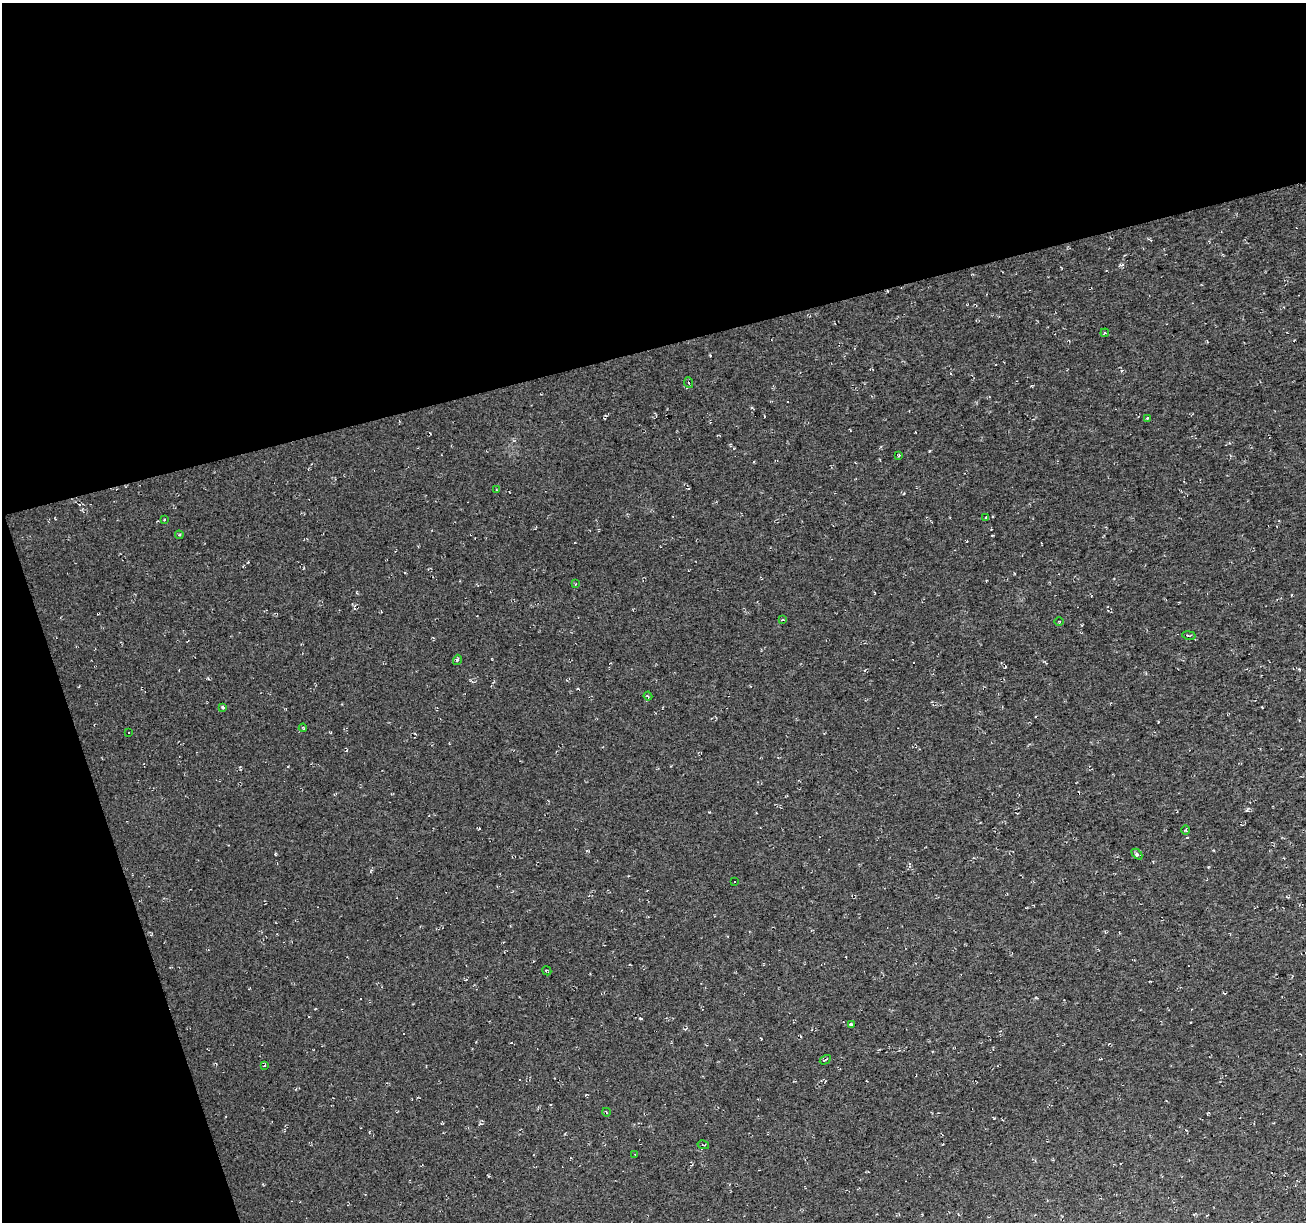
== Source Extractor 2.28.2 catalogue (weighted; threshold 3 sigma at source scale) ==
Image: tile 1 of 2 x 2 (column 1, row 1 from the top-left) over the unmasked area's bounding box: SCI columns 1-1304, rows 1270-2489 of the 2609 x 2523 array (HDU 1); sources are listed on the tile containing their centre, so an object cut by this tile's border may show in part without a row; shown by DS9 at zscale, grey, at full resolution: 1 PNG px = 1 image px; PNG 1308 x 1224 px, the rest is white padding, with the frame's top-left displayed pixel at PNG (2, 3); every listed detection drawn as its Kron ellipse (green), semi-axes under 4 PNG px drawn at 4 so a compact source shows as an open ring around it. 34% of this frame is shown black and not used: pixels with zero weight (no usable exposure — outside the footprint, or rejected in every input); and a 3 px margin inside the footprint's outer edge (the drizzle kernel's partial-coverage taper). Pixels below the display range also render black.
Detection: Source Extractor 2.28.2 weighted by HDU 2 'WHT'; one run over the whole footprint, this tile lists its part. Background 0.00373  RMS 0.0089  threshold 0.04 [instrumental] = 3 sigma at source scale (4.5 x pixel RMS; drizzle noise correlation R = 1.50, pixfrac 1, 0.0396/0.0396 arcsec/px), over >= 5 px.
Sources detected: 35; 8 cosmic-ray / hot-pixel residue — neither listed nor drawn; the other 27 listed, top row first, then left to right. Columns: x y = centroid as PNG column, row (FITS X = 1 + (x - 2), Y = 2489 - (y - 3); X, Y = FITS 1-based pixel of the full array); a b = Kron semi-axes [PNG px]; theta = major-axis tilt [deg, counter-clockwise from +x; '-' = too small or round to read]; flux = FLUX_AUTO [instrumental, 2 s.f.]
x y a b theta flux
1105 333 4 3 - 0.92
689 383 5 3 - 1.3
1147 418 4 3 - 0.96
899 455 3 2 - 0.87
497 490 4 3 - 0.77
986 517 4 2 - 0.61
164 519 3 3 - 0.72
179 535 4 3 - 1.1
575 584 3 2 - 0.56
782 620 4 3 - 0.73
1059 621 4 3 - 0.66
1189 635 7 3 -10 1.1
457 660 5 3 - 0.96
648 696 4 3 - 0.89
223 707 4 3 - 2.2
303 728 4 2 - 0.79
129 732 3 2 - 0.96
1186 830 5 3 - 0.93
1137 854 6 4 -45 1.5
734 881 3 2 - 1.2
547 971 5 2 - 0.72
851 1024 4 3 - 1.3
825 1060 6 2 30 0.96
264 1066 4 2 - 0.52
606 1112 4 3 - 0.62
703 1145 6 2 -12 0.73
635 1155 3 2 - 0.53
Unlisted compact peaks at least as high as the median listed source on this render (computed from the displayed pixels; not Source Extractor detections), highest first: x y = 994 1118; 929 451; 641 1019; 709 812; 1208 867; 1158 722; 1121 265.